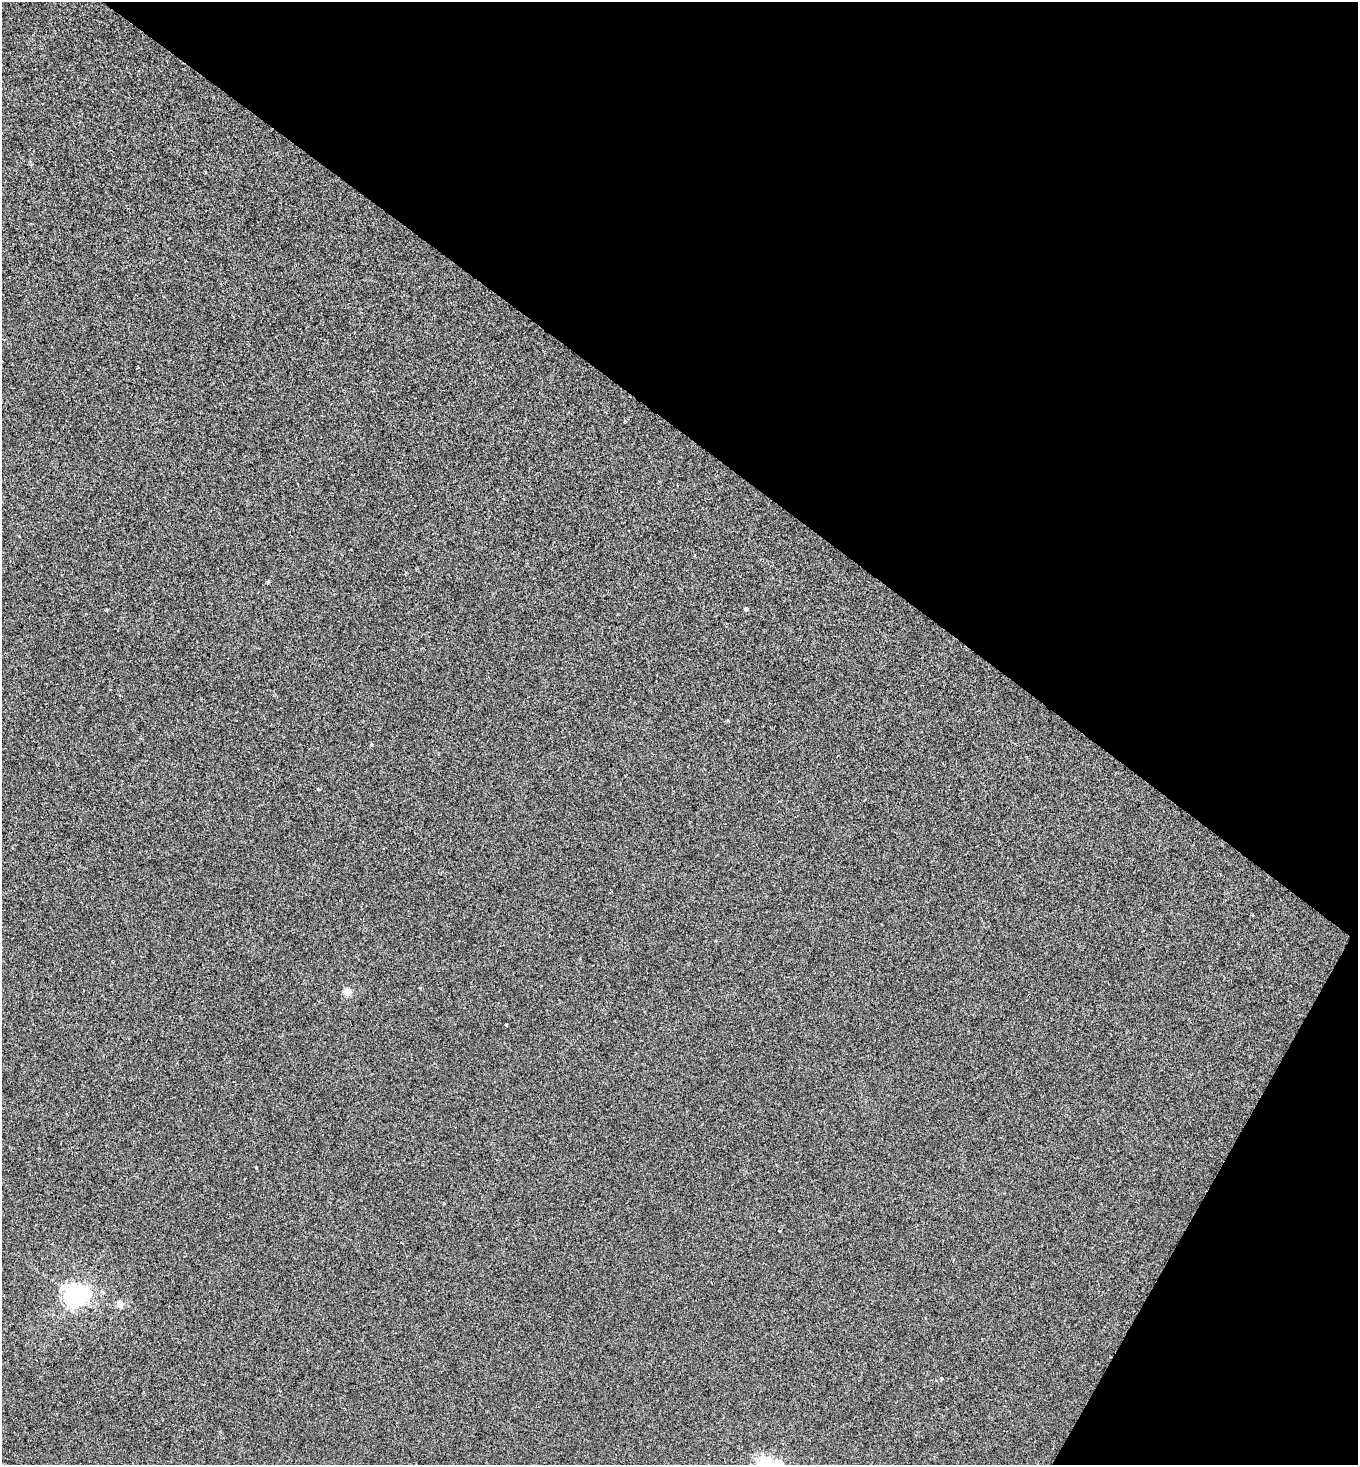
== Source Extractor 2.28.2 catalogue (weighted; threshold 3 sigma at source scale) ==
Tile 8 of 4 x 4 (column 4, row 2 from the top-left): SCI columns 4215-5570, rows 2925-4387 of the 5857 x 5849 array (HDU 1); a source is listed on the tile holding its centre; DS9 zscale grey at full resolution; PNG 1360 x 1467 px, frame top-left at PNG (2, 2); no overlay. Shown black and unused: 34% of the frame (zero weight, under 2 of 3 exposures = <1% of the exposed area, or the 3 px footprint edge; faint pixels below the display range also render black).
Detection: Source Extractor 2.28.2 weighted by HDU 2 'WHT'; one run over the whole footprint, this tile lists its part. Background 3.64e-04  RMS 0.0048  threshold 0.0216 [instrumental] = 3 sigma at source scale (4.5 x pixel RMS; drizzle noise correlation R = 1.50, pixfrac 1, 0.05/0.05 arcsec/px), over >= 5 px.
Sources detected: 11; all 11 listed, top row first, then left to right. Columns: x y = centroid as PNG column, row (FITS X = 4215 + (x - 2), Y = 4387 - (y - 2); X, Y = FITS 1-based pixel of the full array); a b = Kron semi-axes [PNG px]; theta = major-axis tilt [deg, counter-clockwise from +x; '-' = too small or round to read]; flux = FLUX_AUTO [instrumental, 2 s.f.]
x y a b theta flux
625 421 4 4 - 0.46
268 582 4 3 - 0.74
746 609 4 4 - 1.3
371 744 4 3 - 0.57
318 789 4 3 - 1
347 992 5 5 - 13
506 1025 3 3 - 0.7
256 1167 3 3 - 0.42
75 1295 9 7 4 350
120 1304 5 4 - 9.9
942 1378 4 4 - 0.44